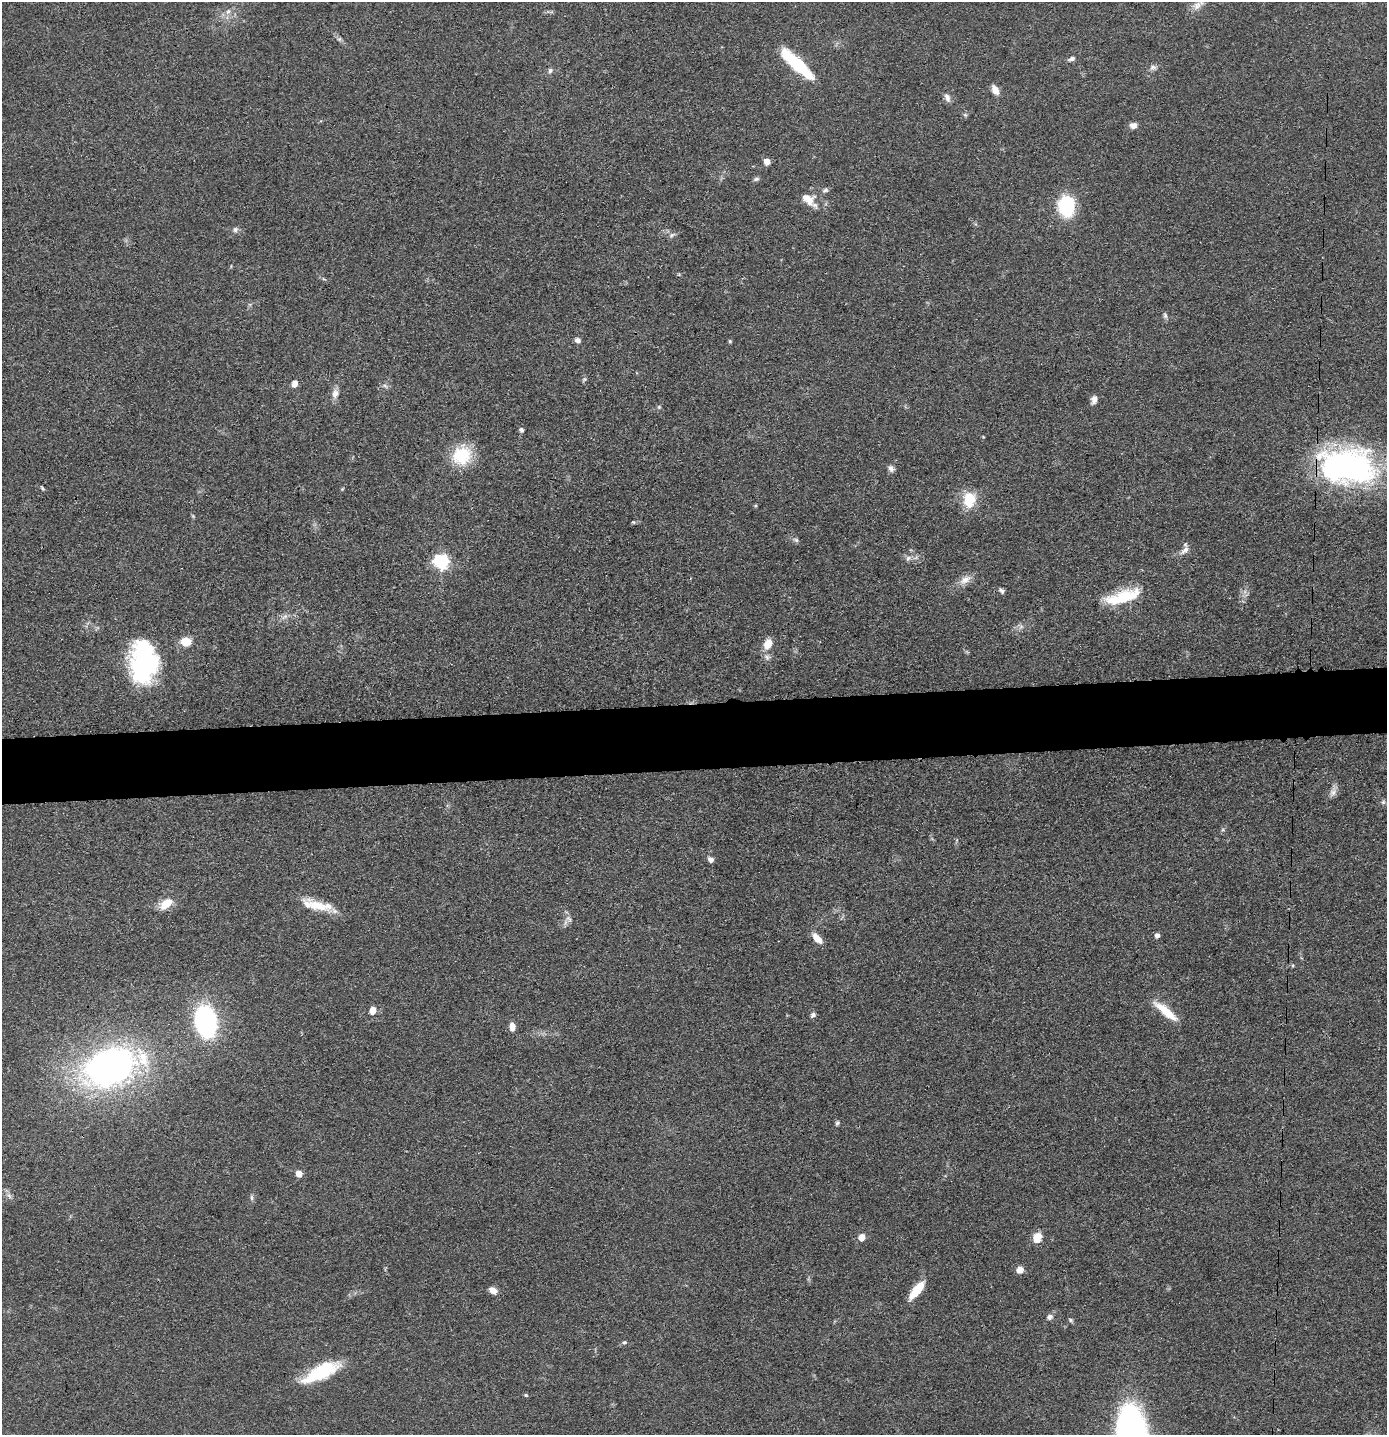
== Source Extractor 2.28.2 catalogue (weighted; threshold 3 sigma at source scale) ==
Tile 5 of 3 x 3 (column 2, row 2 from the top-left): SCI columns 1457-2841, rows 1447-2879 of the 4299 x 4322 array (HDU 1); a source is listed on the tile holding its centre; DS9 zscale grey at full resolution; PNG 1389 x 1437 px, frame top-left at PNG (2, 2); no overlay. Shown black and unused: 5% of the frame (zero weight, under 3 of 4 exposures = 2% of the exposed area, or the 3 px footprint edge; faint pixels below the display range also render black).
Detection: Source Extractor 2.28.2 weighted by HDU 2 'WHT'; one run over the whole footprint, this tile lists its part. Background 0.0726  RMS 0.0063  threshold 0.0285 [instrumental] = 3 sigma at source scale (4.5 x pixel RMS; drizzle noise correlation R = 1.50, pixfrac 1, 0.05/0.05 arcsec/px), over >= 5 px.
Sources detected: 84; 2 inside a brighter object's white glare — not listed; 5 inside a brighter listed object's ellipse — not listed separately; the other 77 listed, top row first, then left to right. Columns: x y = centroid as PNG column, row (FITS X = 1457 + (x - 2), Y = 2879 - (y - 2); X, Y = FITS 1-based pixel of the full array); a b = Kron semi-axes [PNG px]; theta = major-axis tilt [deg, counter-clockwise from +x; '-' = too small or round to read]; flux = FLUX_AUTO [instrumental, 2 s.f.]
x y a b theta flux
1197 5 16 9 41 4.9
228 11 9 6 62 2.5
339 39 6 6 - 1.2
1072 59 8 5 22 2
797 64 42 10 -43 41
1153 67 10 7 19 2.2
550 70 7 6 - 1.6
995 90 11 6 -63 5.7
947 97 13 7 -69 3.1
965 115 6 4 -43 1
1133 125 8 7 - 3.7
767 161 5 5 - 7
756 179 9 5 15 1.4
825 190 9 6 10 1.6
808 199 18 12 -34 9.5
1066 206 19 14 -89 47
235 229 7 6 - 1.8
672 235 9 4 35 1.5
1165 316 8 5 -74 1.5
577 340 6 5 - 2.7
730 341 5 4 - 0.73
585 379 6 4 71 1.1
295 383 7 6 - 3.9
335 394 13 9 77 4.1
1094 399 10 7 77 3.4
659 407 5 5 - 0.9
521 430 6 5 - 1.4
462 455 22 20 41 27
1351 467 65 44 -11 160
891 468 9 7 -66 2.4
42 488 6 4 -52 0.91
342 489 5 4 - 0.62
969 500 21 15 87 16
756 505 5 3 - 0.72
633 522 5 4 - 0.66
796 540 8 5 -30 1.4
1185 550 16 7 45 3.6
908 558 9 5 63 1.9
441 561 7 6 - 160
965 580 18 10 31 5.8
1002 591 9 6 -40 1.7
1114 600 26 17 2 16
284 616 11 5 39 2.3
1021 627 8 5 31 2
186 641 12 10 -2 8.8
768 644 13 9 67 8.1
767 657 9 7 -30 2.4
144 665 39 30 -89 88
1333 792 15 8 68 3.6
1383 802 7 5 45 1.3
711 859 6 5 - 3.3
166 904 15 9 38 11
318 906 36 12 -23 14
569 919 10 5 -45 2
1157 935 5 5 - 2.7
817 938 13 7 -48 6.7
373 1011 9 7 65 4.9
1166 1011 33 8 -39 14
813 1015 7 6 - 1.8
206 1022 25 17 -79 110
512 1026 8 6 -88 5.1
110 1068 42 29 21 270
837 1123 6 5 - 1.2
299 1174 5 4 - 8.7
9 1196 8 5 -46 1.8
252 1198 8 4 -89 1.3
862 1237 7 6 - 5.1
1037 1237 12 9 58 7.6
1020 1270 8 7 - 4.3
493 1290 9 6 -30 5.3
917 1290 21 7 52 16
1050 1317 8 7 - 2.3
1070 1320 7 5 -28 1.1
624 1342 6 5 - 1.1
321 1372 42 14 27 38
526 1395 5 4 - 0.82
1132 1433 41 22 -86 250
Isophote crosses this tile's border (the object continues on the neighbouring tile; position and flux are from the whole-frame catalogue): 1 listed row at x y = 1132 1433